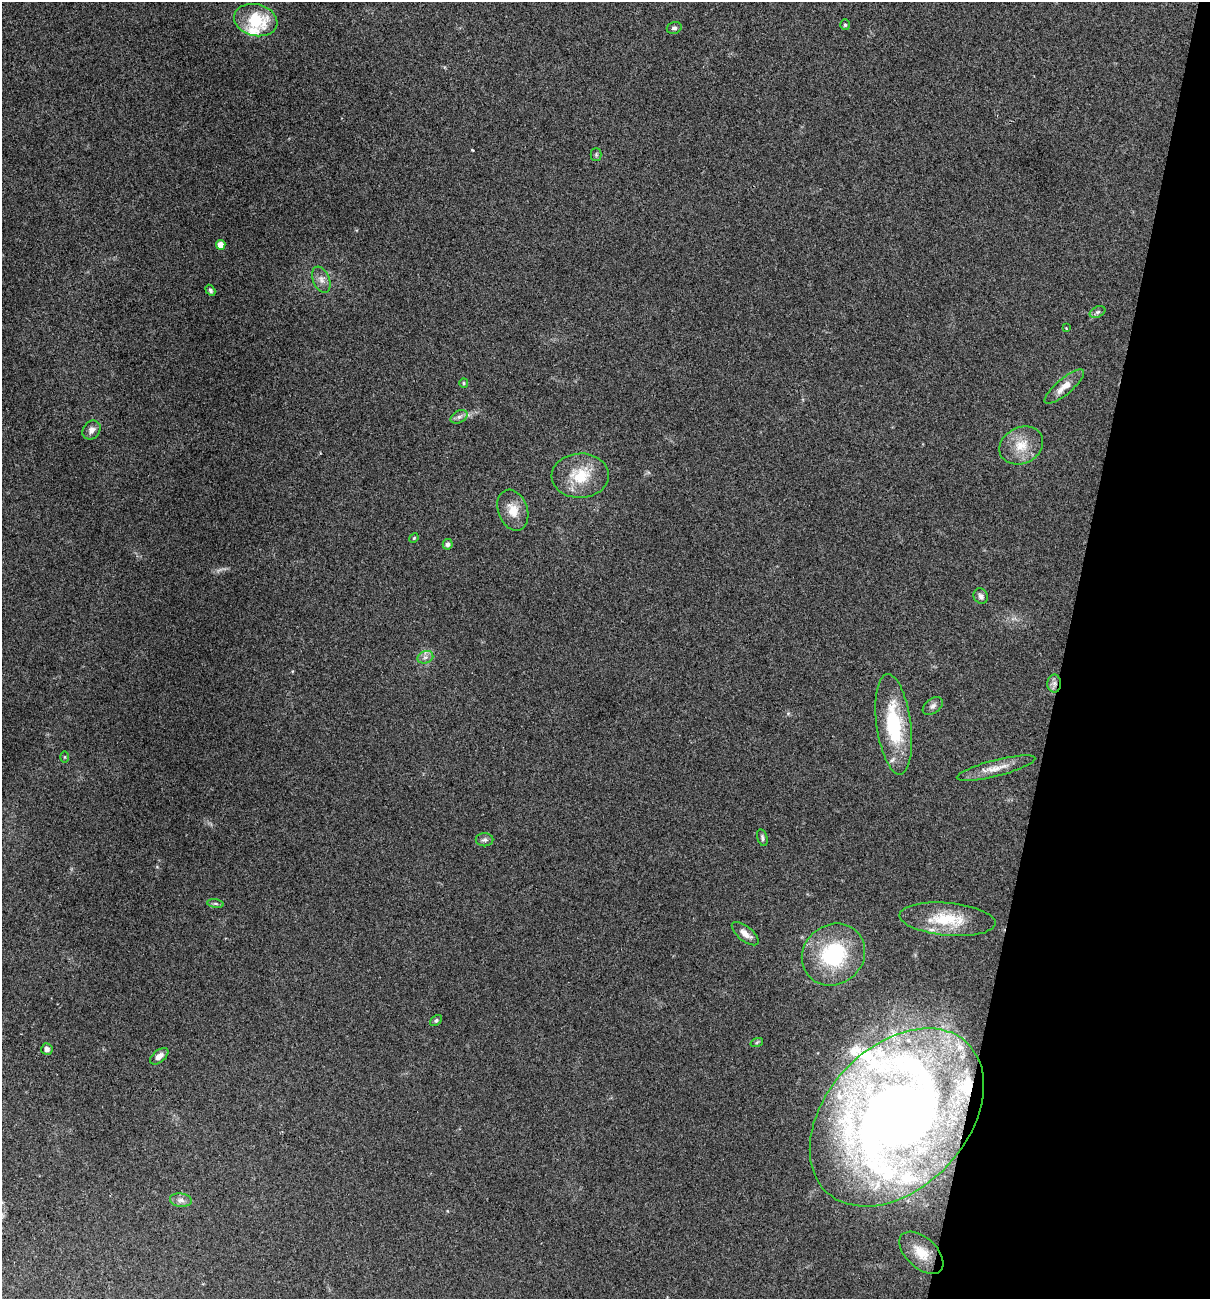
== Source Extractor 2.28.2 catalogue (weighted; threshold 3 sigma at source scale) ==
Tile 8 of 4 x 4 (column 4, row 2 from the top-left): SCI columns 3748-4955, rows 2595-3891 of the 5204 x 5188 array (HDU 1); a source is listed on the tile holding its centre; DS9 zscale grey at full resolution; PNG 1212 x 1301 px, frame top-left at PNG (2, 2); each listed source drawn as its Kron ellipse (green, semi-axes under 4 px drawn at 4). Shown black and unused: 12% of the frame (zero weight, under 2 of 3 exposures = <1% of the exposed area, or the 3 px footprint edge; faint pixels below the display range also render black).
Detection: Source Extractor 2.28.2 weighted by HDU 2 'WHT'; one run over the whole footprint, this tile lists its part. Background 0.0979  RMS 0.0095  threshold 0.0429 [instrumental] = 3 sigma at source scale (4.5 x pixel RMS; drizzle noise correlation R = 1.50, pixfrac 1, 0.05/0.05 arcsec/px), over >= 5 px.
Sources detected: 47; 1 inside a brighter object's white glare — neither listed nor drawn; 8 inside a brighter listed object's ellipse — not listed separately; the other 38 listed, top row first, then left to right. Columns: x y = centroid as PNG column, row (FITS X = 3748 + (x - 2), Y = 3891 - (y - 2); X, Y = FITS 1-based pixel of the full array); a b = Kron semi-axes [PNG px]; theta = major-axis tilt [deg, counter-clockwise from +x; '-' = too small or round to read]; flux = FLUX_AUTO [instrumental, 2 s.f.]
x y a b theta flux
256 20 22 16 -14 43
845 25 5 4 - 1.4
674 28 7 5 16 2.2
596 155 6 5 - 1.6
221 245 5 5 - 9.7
321 280 14 8 -67 5.9
210 290 6 4 -59 1.8
1097 312 8 5 27 2.4
1066 328 4 3 - 0.8
464 383 5 4 - 1.2
1064 387 25 8 40 11
459 417 9 6 29 3.2
91 430 10 8 50 4.8
1021 445 22 18 26 21
580 476 28 22 3 32
513 510 21 14 -70 15
414 538 5 4 - 1.1
448 544 5 5 - 3
981 596 8 7 - 2.9
425 657 8 6 20 3.5
1054 683 9 7 90 4
933 706 11 7 37 3.7
894 724 50 17 -83 67
64 757 5 3 - 0.86
996 768 40 8 14 14
762 838 9 5 -74 2.1
485 840 9 6 0 2.7
215 904 8 4 -8 1.8
947 919 48 16 -5 39
745 934 16 7 -39 7.9
833 955 33 29 39 76
436 1020 6 4 39 1.8
757 1042 6 4 20 1.3
47 1049 6 5 - 3.4
159 1056 11 6 39 5.6
897 1117 103 70 47 790
181 1200 11 6 -7 4.4
921 1253 26 15 -42 18
Overlapping masked pixels (flux is a lower limit): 2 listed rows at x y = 1054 683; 897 1117